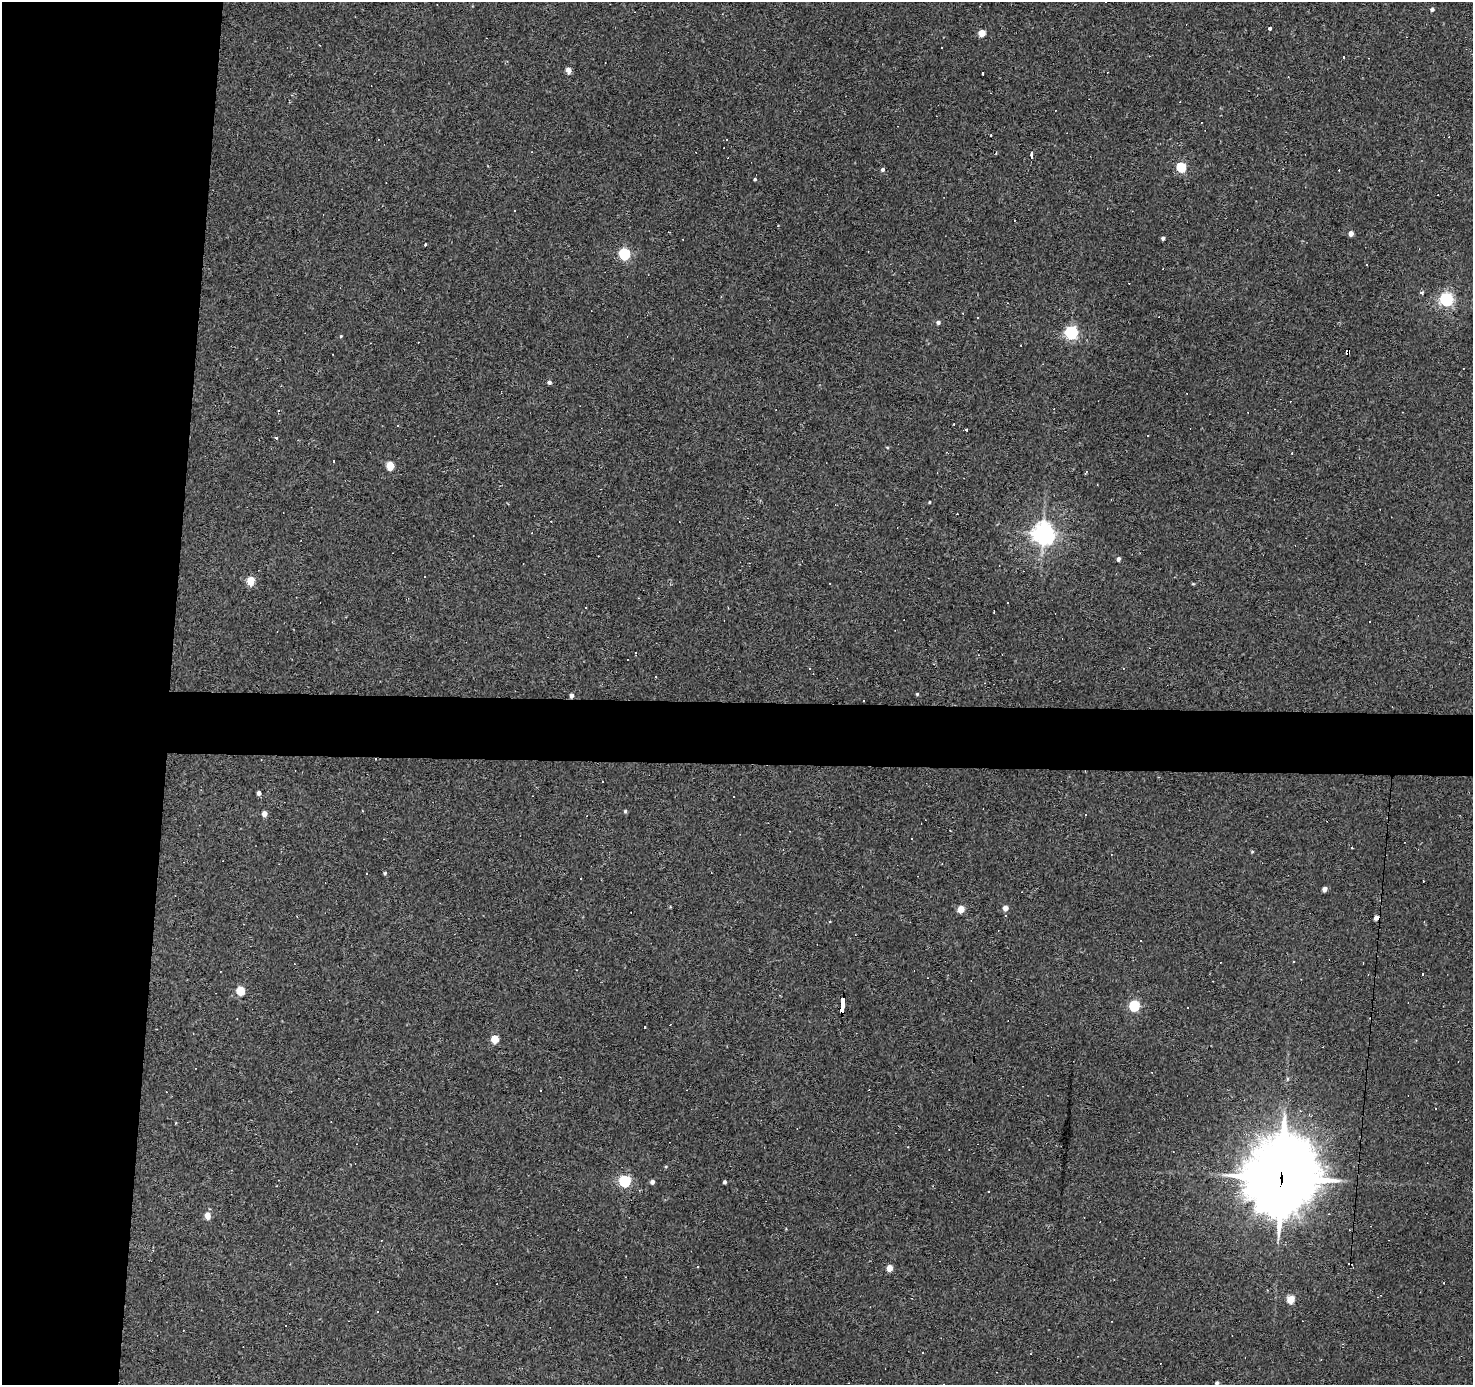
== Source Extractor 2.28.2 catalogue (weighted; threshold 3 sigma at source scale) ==
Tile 4 of 3 x 3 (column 1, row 2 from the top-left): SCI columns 1-1471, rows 1573-2955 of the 4413 x 4438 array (HDU 1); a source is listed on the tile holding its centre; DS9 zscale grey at full resolution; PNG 1475 x 1387 px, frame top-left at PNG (2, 2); no overlay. Shown black and unused: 15% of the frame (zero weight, under 2 of 3 exposures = <1% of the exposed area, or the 3 px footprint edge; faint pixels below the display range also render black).
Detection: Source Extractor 2.28.2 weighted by HDU 2 'WHT'; one run over the whole footprint, this tile lists its part. Background 0.0775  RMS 0.0053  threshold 0.0238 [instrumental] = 3 sigma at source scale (4.5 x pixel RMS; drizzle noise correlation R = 1.50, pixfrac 1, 0.05/0.05 arcsec/px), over >= 5 px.
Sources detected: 135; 60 cosmic-ray / hot-pixel residue — not listed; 1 inside a brighter listed object's ellipse — not listed separately; the other 74 listed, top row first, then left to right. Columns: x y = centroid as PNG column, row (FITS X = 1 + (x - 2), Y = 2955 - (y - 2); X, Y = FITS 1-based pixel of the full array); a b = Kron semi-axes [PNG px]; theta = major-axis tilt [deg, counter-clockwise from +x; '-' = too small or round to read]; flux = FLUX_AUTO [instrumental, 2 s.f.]
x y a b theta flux
1106 2 3 2 - 1
1432 9 4 4 - 1.2
1270 28 3 3 - 1.8
982 33 5 5 - 8.6
941 48 3 2 - 0.88
1343 57 3 2 - 0.7
568 70 5 4 - 4.6
983 73 3 3 - 3.1
991 135 3 2 - 0.73
726 140 3 2 - 0.4
1032 155 6 3 89 3.7
1181 167 5 5 - 34
883 169 5 5 - 1.3
755 179 4 4 - 0.7
1351 233 4 4 - 3.3
1163 238 4 3 - 1.3
425 245 3 3 - 3.5
624 254 6 5 - 59
1421 293 5 3 - 0.65
1446 299 6 5 - 110
938 322 5 5 - 1.2
1071 332 6 6 - 99
341 336 4 3 - 0.47
1348 351 3 3 - 7.7
549 382 4 4 - 1.3
279 410 2 2 - 0.75
967 429 3 3 - 1.4
1148 436 3 2 - 0.65
276 438 3 3 - 1.8
333 461 3 2 - 0.53
390 466 5 4 - 16
1086 472 4 2 - 0.66
929 502 3 2 - 0.4
1043 533 7 7 - 370
1118 559 5 4 - 1.5
424 576 3 2 - 0.51
250 581 5 5 - 15
1193 584 4 4 - 0.52
1007 603 3 2 - 0.54
934 664 3 2 - 0.51
917 694 4 4 - 0.56
571 695 4 4 - 2.1
864 701 3 2 - 0.46
259 793 4 4 - 1.7
625 811 4 4 - 0.72
264 814 5 4 - 4
1085 814 3 3 - 6.1
912 838 2 2 - 0.36
1352 847 3 2 - 0.53
1252 852 5 3 - 0.49
385 873 4 4 - 0.65
1324 889 4 4 - 3.3
1005 908 5 4 - 3.4
961 909 5 4 - 8.9
1376 918 4 4 - 2.9
1294 961 2 2 - 0.42
577 970 3 2 - 0.3
240 990 6 5 - 18
842 1005 13 3 86 65
1134 1006 6 5 - 44
1187 1007 3 3 - 3.9
494 1039 5 5 - 13
1287 1079 5 3 - 0.66
541 1090 2 2 - 0.54
1436 1109 2 2 - 0.64
1281 1178 30 26 70 2900
625 1181 6 5 - 67
652 1182 4 4 - 1.8
725 1182 4 3 - 0.95
207 1215 6 5 - 6.2
1350 1264 4 2 - 0.57
889 1268 5 4 - 6.6
1290 1299 5 5 - 14
1217 1383 5 4 - 1.1
Overlapping masked pixels (flux is a lower limit): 5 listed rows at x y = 1348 351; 571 695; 842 1005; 1281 1178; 1350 1264
Isophote crosses this tile's border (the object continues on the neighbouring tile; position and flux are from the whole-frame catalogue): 2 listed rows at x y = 1106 2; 1217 1383